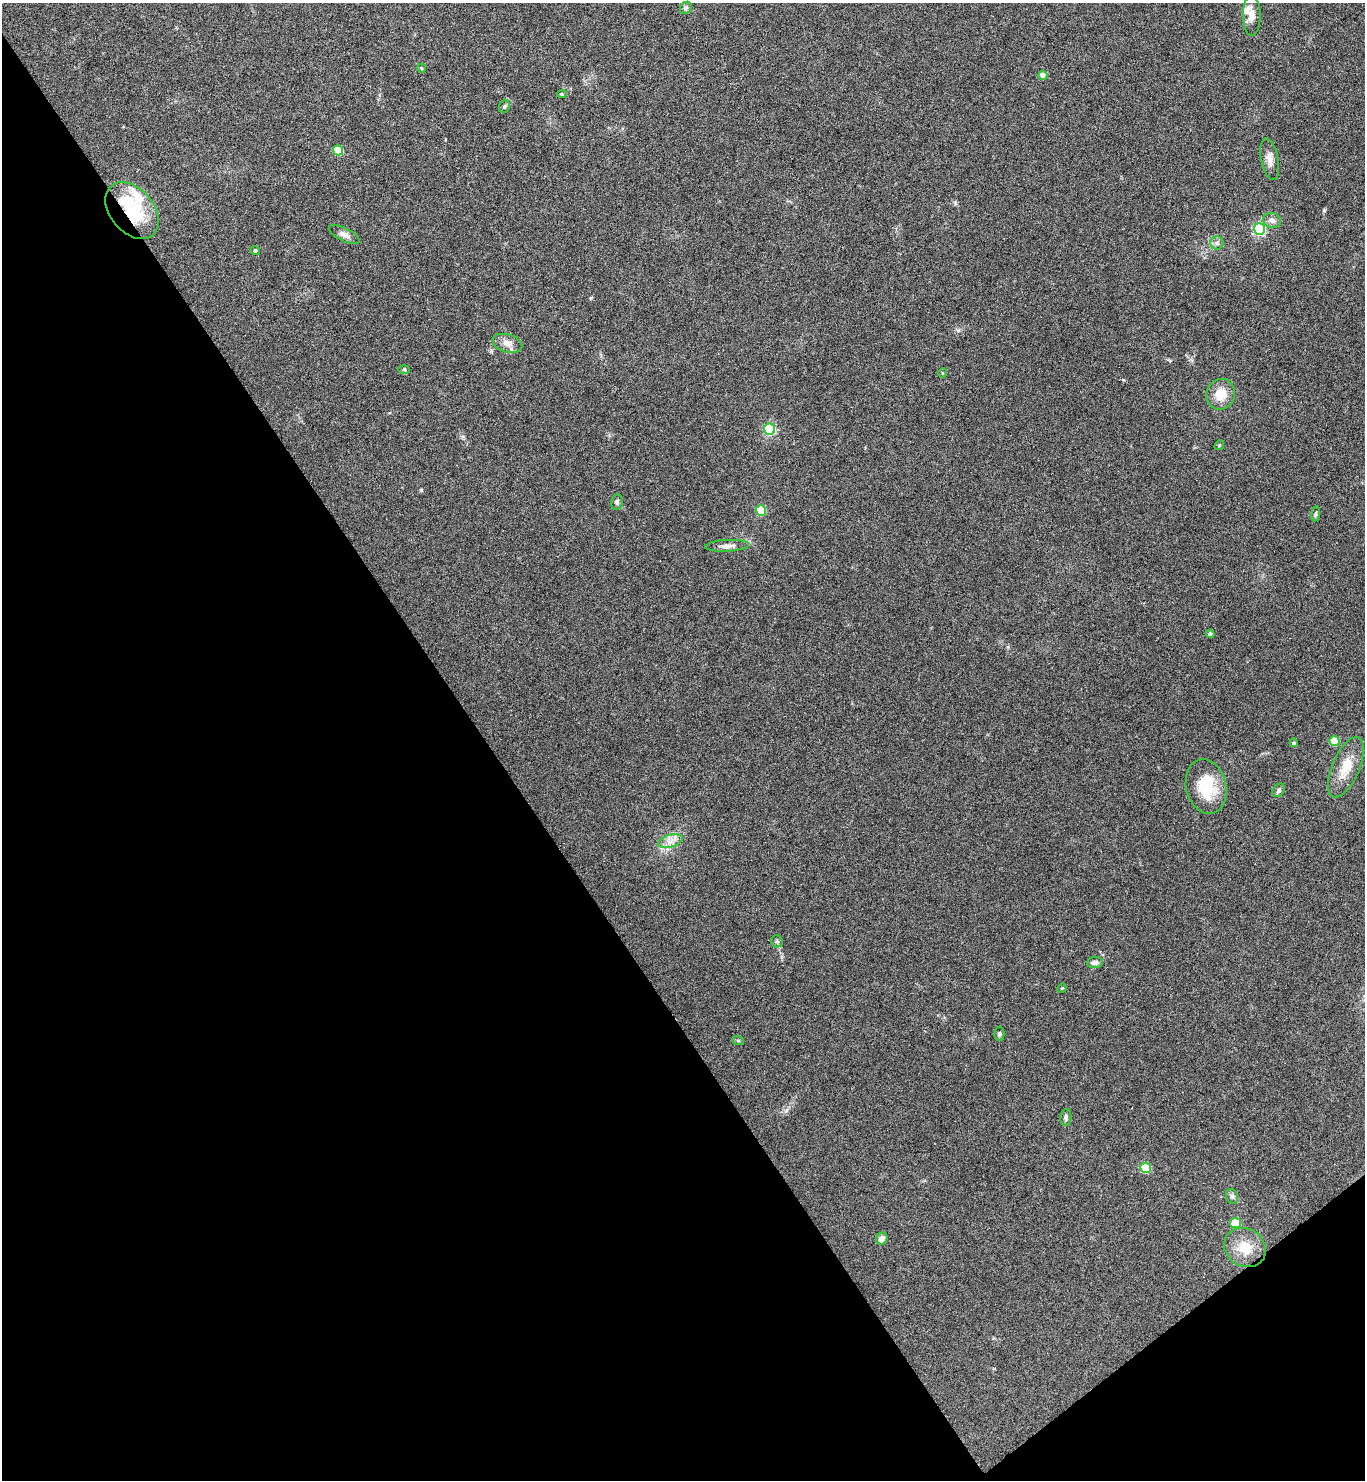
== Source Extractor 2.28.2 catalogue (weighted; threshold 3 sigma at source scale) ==
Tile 14 of 4 x 4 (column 2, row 4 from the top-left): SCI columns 1521-2883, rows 3-1480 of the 5909 x 5913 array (HDU 1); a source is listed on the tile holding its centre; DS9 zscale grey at full resolution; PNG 1367 x 1482 px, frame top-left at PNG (2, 3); each listed source drawn as its Kron ellipse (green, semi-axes under 4 px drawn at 4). Shown black and unused: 38% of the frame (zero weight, under 4 of 8 exposures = <1% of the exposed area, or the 3 px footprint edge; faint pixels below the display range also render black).
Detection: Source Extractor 2.28.2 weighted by HDU 2 'WHT'; one run over the whole footprint, this tile lists its part. Background 0.0775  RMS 0.0047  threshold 0.019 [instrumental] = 3 sigma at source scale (4.09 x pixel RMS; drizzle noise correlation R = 1.36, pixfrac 0.8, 0.05/0.05 arcsec/px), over >= 5 px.
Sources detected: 46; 1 inside a brighter object's white glare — neither listed nor drawn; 3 inside a brighter listed object's ellipse — not listed separately; the other 42 listed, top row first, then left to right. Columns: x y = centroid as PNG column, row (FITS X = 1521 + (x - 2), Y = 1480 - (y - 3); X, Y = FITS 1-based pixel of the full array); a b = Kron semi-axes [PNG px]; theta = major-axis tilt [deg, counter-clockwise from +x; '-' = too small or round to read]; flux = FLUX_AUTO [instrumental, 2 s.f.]
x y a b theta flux
686 8 6 5 - 0.84
1252 15 20 9 -89 3.6
421 68 4 3 - 0.33
1043 75 4 4 - 4.7
562 94 4 4 - 0.6
504 106 7 5 68 0.73
338 150 5 5 - 17
1270 159 21 8 -79 3.4
132 211 32 21 -50 25
1272 220 9 7 -16 2
1259 229 5 5 - 60
344 235 17 6 -26 2.1
1217 243 6 6 - 1.2
255 250 4 4 - 0.72
507 343 15 9 -16 3.1
404 369 5 3 - 0.45
942 373 5 3 - 0.4
1221 394 15 14 - 7.6
770 429 6 5 - 45
1219 445 5 4 - 0.5
617 502 8 5 80 0.98
761 510 5 5 - 21
1316 514 7 4 82 0.71
727 546 22 6 3 2.6
1210 634 4 4 - 1.2
1334 741 5 5 - 12
1294 743 4 4 - 0.91
1346 767 32 13 67 10
1206 786 28 20 -77 17
1278 790 7 5 55 1.1
670 841 12 6 16 2.9
777 941 6 5 - 0.81
1095 962 8 5 5 1.8
1062 988 5 4 - 0.4
999 1034 7 5 89 0.74
738 1040 6 4 -19 0.5
1066 1117 8 5 85 1.2
1146 1168 5 5 - 20
1232 1196 8 6 -69 1
1235 1223 5 5 - 11
882 1239 6 5 - 2.8
1245 1247 22 18 -33 9.6
Overlapping masked pixels (flux is a lower limit): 1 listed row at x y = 132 211
Unlisted compact peaks at least as high as the median listed source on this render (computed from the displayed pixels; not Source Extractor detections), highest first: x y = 421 490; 1324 210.